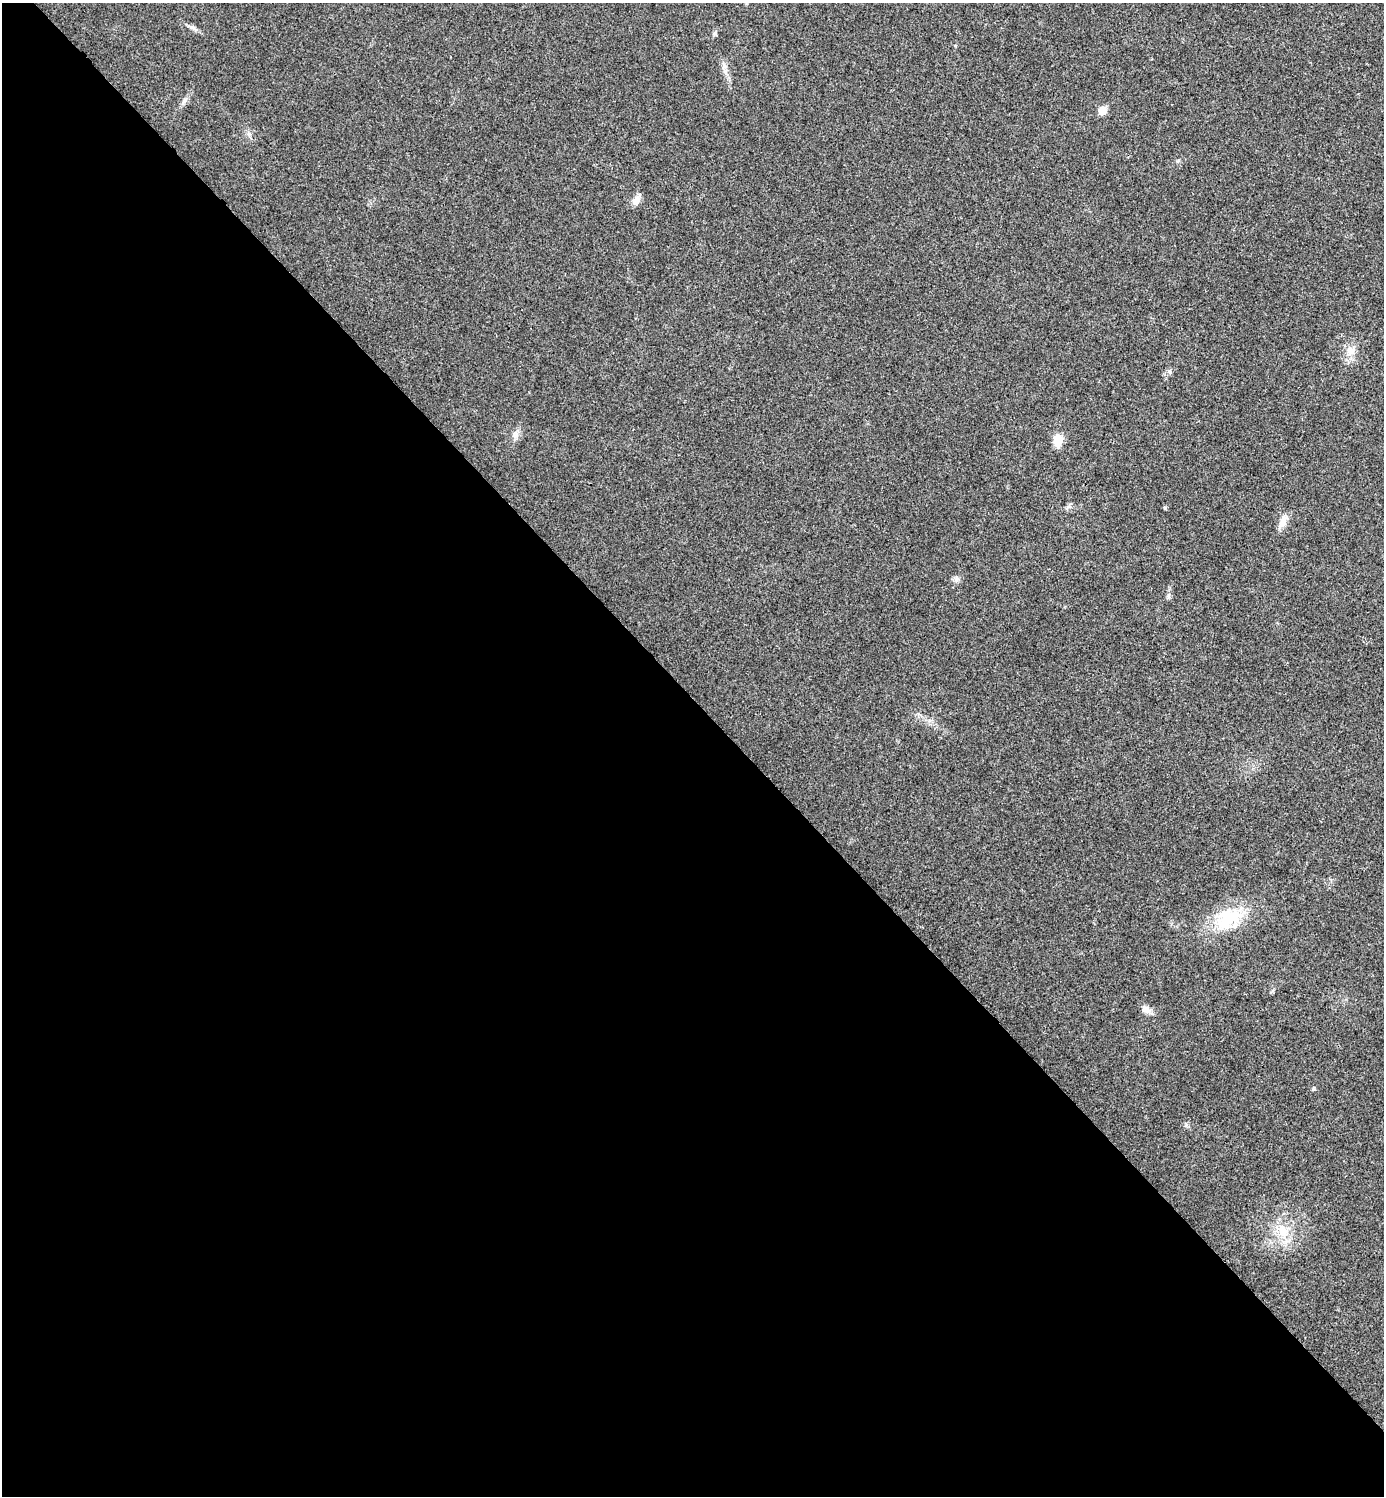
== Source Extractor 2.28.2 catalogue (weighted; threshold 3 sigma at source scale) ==
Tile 9 of 4 x 4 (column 1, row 3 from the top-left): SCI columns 159-1540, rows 1501-2994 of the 5985 x 5985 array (HDU 1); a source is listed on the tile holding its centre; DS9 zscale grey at full resolution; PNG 1386 x 1498 px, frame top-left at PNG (2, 3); no overlay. Shown black and unused: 53% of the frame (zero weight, under 3 of 4 exposures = <1% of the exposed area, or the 3 px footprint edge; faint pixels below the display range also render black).
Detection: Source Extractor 2.28.2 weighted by HDU 2 'WHT'; one run over the whole footprint, this tile lists its part. Background 0.0204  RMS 0.004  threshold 0.0181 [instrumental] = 3 sigma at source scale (4.5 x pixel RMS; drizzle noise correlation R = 1.50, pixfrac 1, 0.05/0.05 arcsec/px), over >= 5 px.
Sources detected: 16; all 16 listed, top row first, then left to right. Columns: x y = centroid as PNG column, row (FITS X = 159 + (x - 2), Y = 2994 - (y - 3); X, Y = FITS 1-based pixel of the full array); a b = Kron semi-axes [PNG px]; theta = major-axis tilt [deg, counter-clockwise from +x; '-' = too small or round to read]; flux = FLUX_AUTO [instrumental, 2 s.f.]
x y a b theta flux
192 28 15 4 -22 1.4
715 33 6 4 71 0.68
184 100 9 6 49 1.3
1102 110 5 5 - 9.2
636 201 13 8 53 2.7
1350 351 10 9 - 2.7
1169 371 8 5 -84 0.84
1058 440 14 11 -88 4.7
1165 508 4 4 - 0.62
1283 521 19 8 60 3.1
957 579 8 6 -80 1.2
1169 596 7 4 -72 0.73
1227 919 35 25 40 19
1146 1009 11 7 -35 2.7
1313 1089 5 4 - 0.46
1282 1231 18 13 -69 7.1
Unlisted compact peaks at least as high as the median listed source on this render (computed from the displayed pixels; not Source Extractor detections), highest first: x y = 516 434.